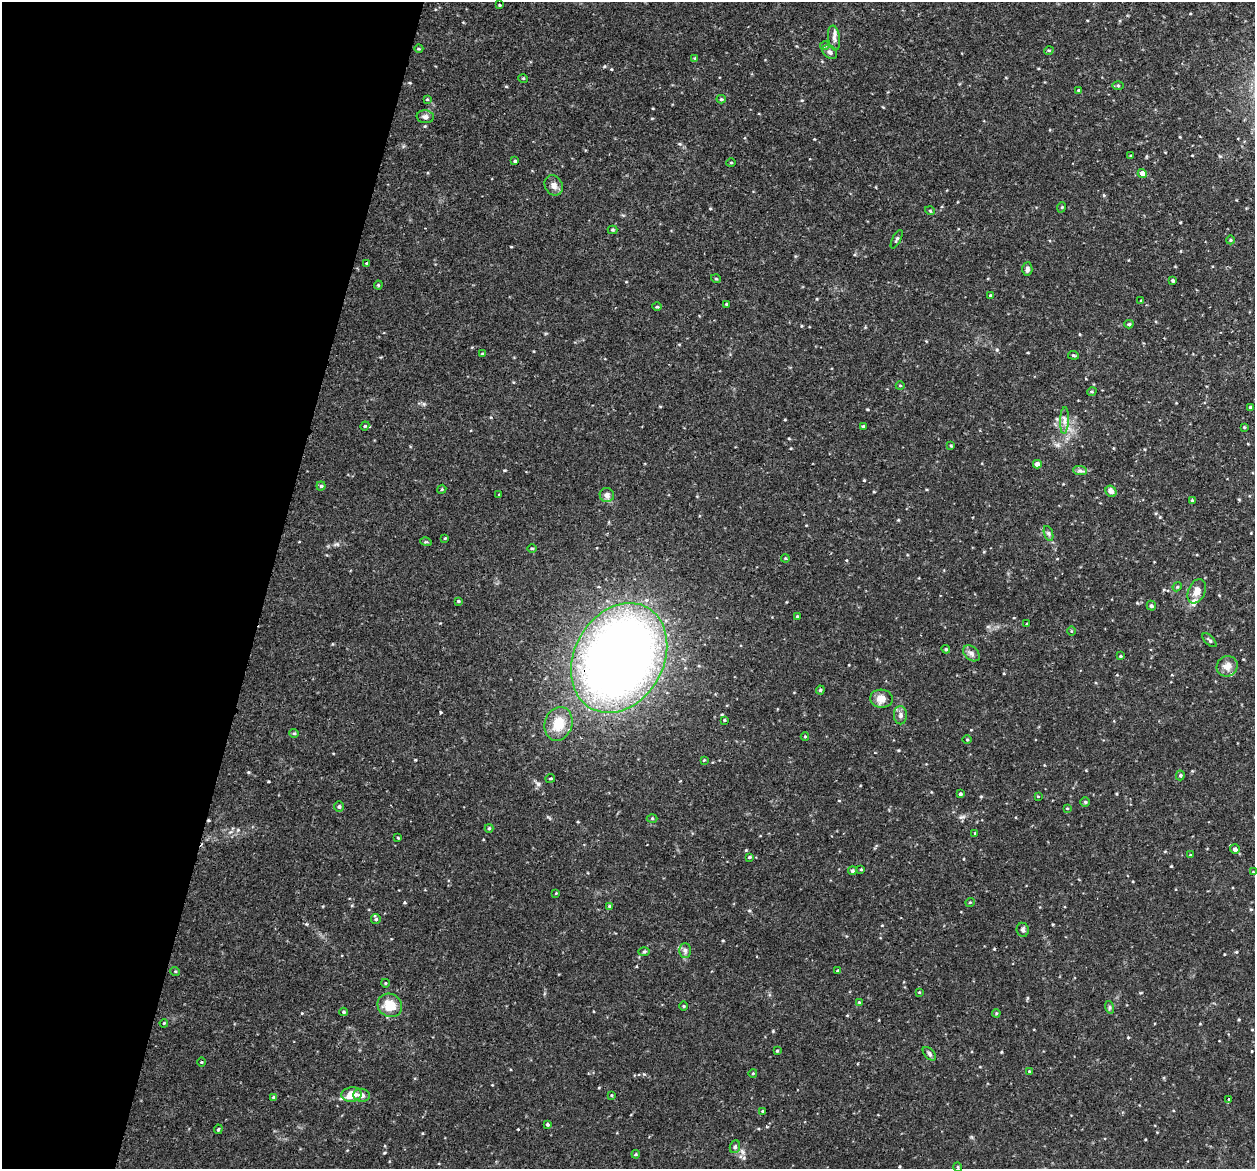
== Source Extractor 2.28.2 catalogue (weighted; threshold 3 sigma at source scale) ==
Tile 9 of 4 x 4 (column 1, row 3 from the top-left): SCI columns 16-1268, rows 1345-2511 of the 5042 x 5143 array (HDU 1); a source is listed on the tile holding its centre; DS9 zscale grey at full resolution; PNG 1257 x 1171 px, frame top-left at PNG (2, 2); each listed source drawn as its Kron ellipse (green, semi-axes under 4 px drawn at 4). Shown black and unused: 21% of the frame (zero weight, under 2 of 3 exposures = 3% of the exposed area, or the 3 px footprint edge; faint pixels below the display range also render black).
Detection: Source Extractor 2.28.2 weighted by HDU 2 'WHT'; one run over the whole footprint, this tile lists its part. Background 0.0505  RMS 0.0062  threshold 0.028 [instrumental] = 3 sigma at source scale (4.5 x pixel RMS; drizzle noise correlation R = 1.50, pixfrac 1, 0.05/0.05 arcsec/px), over >= 5 px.
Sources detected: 132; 2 cosmic-ray / hot-pixel residue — neither listed nor drawn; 1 inside a brighter listed object's ellipse — not listed separately; the other 129 listed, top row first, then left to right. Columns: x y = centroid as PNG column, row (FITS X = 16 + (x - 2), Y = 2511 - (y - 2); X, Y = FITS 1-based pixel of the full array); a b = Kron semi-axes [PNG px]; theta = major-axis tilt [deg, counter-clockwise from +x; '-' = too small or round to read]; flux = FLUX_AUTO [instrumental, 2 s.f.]
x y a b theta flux
499 5 3 2 - 0.47
834 38 12 6 -82 2.3
825 46 5 3 - 0.6
419 49 4 3 - 0.49
1049 50 5 3 - 0.57
830 52 8 6 -40 1.7
695 58 4 4 - 0.47
523 78 5 3 - 0.46
1118 86 6 4 -1 0.72
1079 90 3 3 - 0.73
427 99 4 3 - 0.53
721 99 4 4 - 0.76
425 117 8 6 -6 1.7
1131 156 3 3 - 0.65
515 161 3 3 - 0.75
731 162 5 3 - 0.5
1142 173 4 4 - 3.8
554 185 10 8 -59 3
1062 207 5 3 - 0.54
930 211 5 3 - 0.49
612 230 5 4 - 0.64
897 239 10 3 63 1.1
1230 240 4 3 - 0.52
367 263 3 3 - 0.59
1027 269 7 5 86 1.6
716 279 5 3 - 0.54
1173 281 3 3 - 0.74
378 285 4 4 - 0.59
990 295 3 3 - 0.47
1141 300 4 2 - 0.42
726 304 3 2 - 0.48
657 307 5 3 - 0.53
1129 324 4 4 - 0.83
482 354 3 3 - 0.6
1073 355 5 3 - 0.69
900 386 4 3 - 0.4
1092 391 5 3 - 0.6
1250 407 4 3 - 0.7
1064 420 13 4 87 2.3
365 426 4 4 - 0.57
863 426 3 3 - 0.68
1244 427 4 3 - 0.45
951 446 3 3 - 0.52
1037 464 4 4 - 2.7
1080 471 7 4 -1 1.3
321 486 4 4 - 0.87
442 489 5 3 - 0.53
1111 491 6 5 - 2.7
499 495 3 3 - 0.54
607 495 7 7 - 2.5
1192 500 4 3 - 0.53
1049 533 8 3 -71 0.99
445 538 4 3 - 0.5
426 542 6 3 -15 0.59
532 548 5 3 - 0.58
785 558 4 3 - 0.51
1177 587 5 3 - 0.6
1197 591 13 8 66 4.6
458 601 4 3 - 0.57
1151 606 5 4 - 1
797 616 4 3 - 0.46
1027 624 3 3 - 0.59
1071 631 5 3 - 0.49
1210 640 9 4 -44 1
946 649 4 4 - 0.74
971 653 9 6 -40 2.1
1120 656 4 3 - 0.6
619 658 58 44 60 560
1227 666 11 10 - 4.3
820 690 4 4 - 0.69
881 699 11 9 -4 4.7
900 715 9 6 -89 1.9
724 720 3 3 - 0.53
558 724 17 13 72 12
294 733 5 4 - 0.69
805 736 4 3 - 0.46
967 740 5 3 - 0.52
704 760 3 3 - 0.39
1180 775 5 4 - 0.76
550 778 5 2 - 0.56
960 794 3 3 - 0.92
1038 796 4 3 - 0.41
1085 802 4 4 - 0.76
339 806 5 4 - 1
1067 808 4 2 - 0.37
652 818 5 3 - 0.53
489 828 4 4 - 0.61
975 833 4 3 - 0.53
398 838 3 2 - 0.47
1235 849 5 4 - 1.8
1190 855 3 3 - 0.44
749 857 4 3 - 0.66
861 869 3 3 - 0.5
852 871 4 4 - 0.81
1253 872 3 3 - 0.42
556 893 4 3 - 0.43
970 902 5 3 - 0.48
609 906 4 4 - 0.55
376 919 5 4 - 0.75
1023 930 7 6 - 1.5
685 950 7 6 - 1.5
644 952 6 4 2 0.73
175 971 5 3 - 0.5
838 971 4 3 - 0.61
385 983 4 3 - 0.41
919 992 3 3 - 0.41
859 1002 3 3 - 0.53
390 1005 13 11 -30 10
684 1006 5 3 - 0.53
1109 1007 6 4 -71 0.84
343 1012 4 4 - 0.55
996 1013 4 4 - 0.6
164 1023 4 3 - 0.51
777 1051 4 4 - 0.5
929 1054 8 5 -47 1.2
201 1062 4 3 - 0.51
1029 1071 4 4 - 0.55
753 1073 4 3 - 0.46
352 1094 10 7 8 9.4
362 1095 8 6 -7 2.2
611 1095 4 3 - 0.48
273 1097 4 3 - 0.48
1229 1099 3 3 - 0.41
763 1111 4 3 - 0.68
547 1124 3 3 - 0.76
218 1129 5 3 - 0.64
735 1147 6 5 - 0.96
636 1154 4 3 - 0.54
958 1167 5 3 - 0.49
Overlapping masked pixels (flux is a lower limit): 1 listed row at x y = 619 658